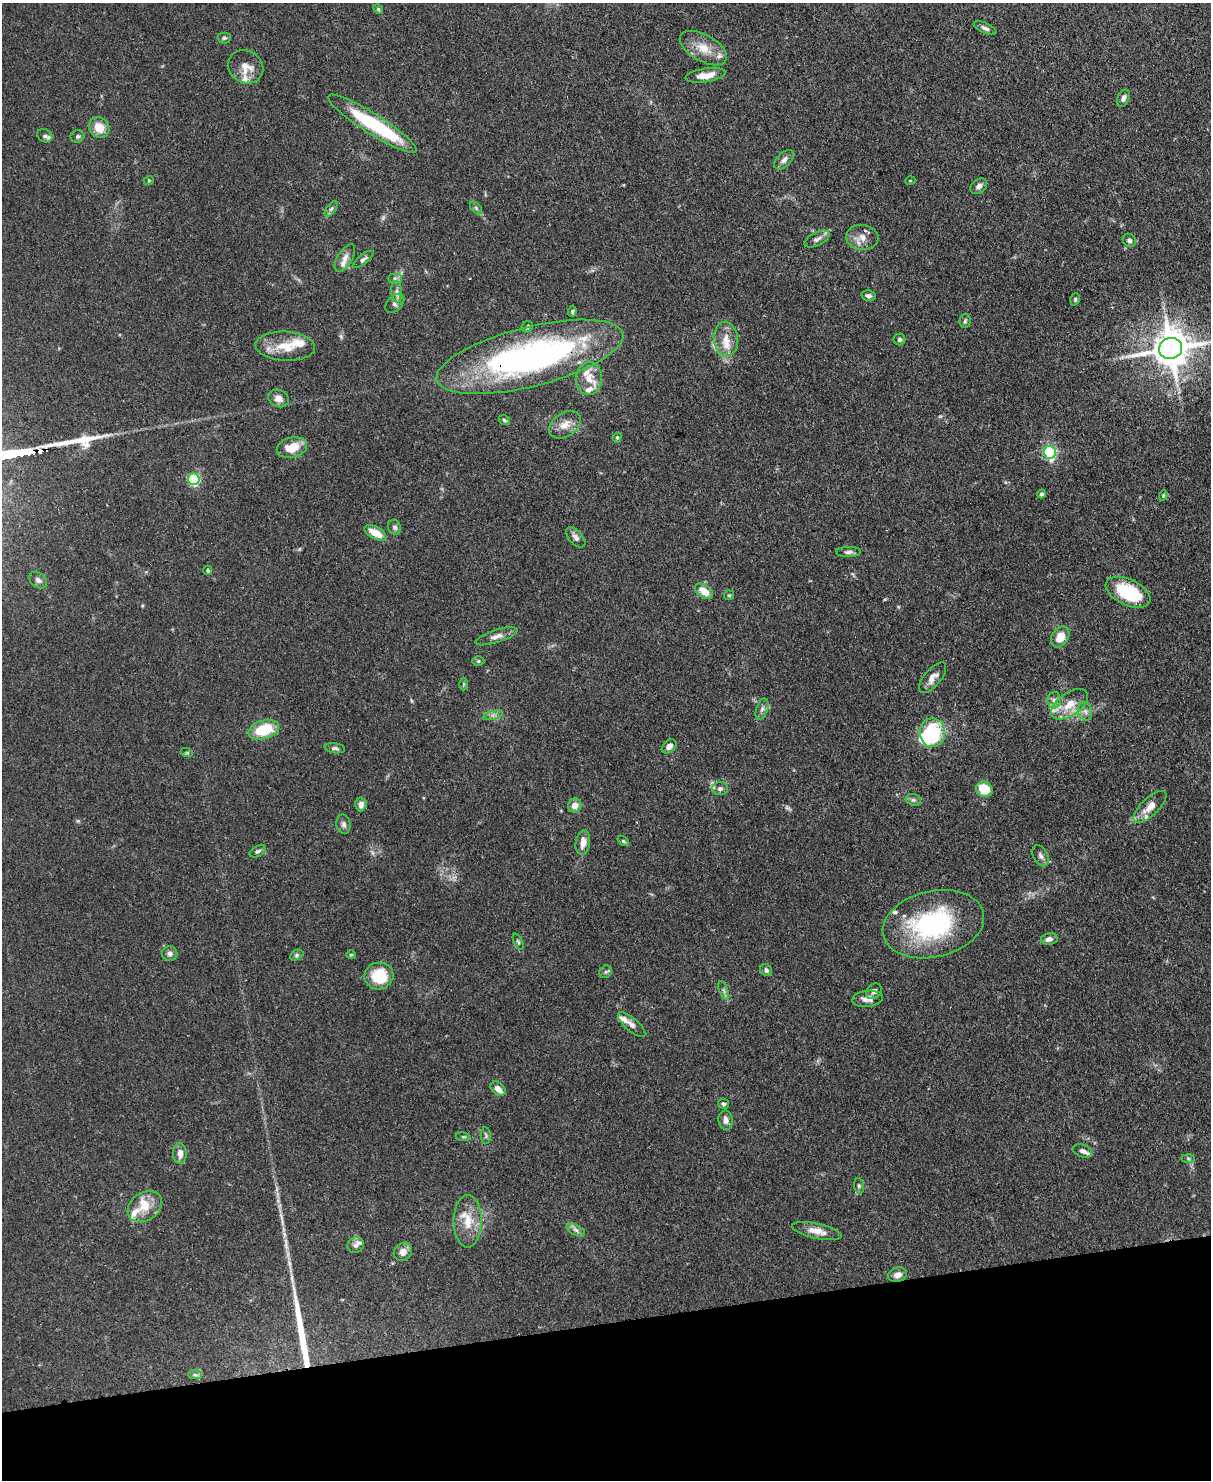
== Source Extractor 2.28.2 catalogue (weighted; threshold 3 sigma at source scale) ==
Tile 10 of 4 x 3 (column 2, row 3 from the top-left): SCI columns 1285-2493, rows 212-1689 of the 4988 x 4969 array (HDU 1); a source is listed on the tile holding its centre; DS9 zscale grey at full resolution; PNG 1213 x 1482 px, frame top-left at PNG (2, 3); each listed source drawn as its Kron ellipse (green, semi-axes under 4 px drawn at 4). Shown black and unused: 11% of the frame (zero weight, under 3 of 4 exposures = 9% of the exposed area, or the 3 px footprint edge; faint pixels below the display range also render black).
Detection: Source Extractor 2.28.2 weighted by HDU 2 'WHT'; one run over the whole footprint, this tile lists its part. Background 0.0719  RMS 0.004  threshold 0.0181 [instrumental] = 3 sigma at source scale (4.5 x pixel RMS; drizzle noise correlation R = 1.50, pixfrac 1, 0.05/0.05 arcsec/px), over >= 5 px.
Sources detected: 133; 2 inside a brighter object's white glare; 1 long thin detection or spike segment (spike, bleed or trail) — neither listed nor drawn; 20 inside a brighter listed object's ellipse — not listed separately; the other 110 listed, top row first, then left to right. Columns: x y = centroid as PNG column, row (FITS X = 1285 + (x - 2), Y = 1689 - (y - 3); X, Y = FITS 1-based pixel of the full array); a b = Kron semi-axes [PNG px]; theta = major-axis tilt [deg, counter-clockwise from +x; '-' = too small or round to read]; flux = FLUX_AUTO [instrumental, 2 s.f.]
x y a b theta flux
378 9 5 4 - 0.52
985 28 12 5 -23 1.4
224 38 6 5 - 0.75
703 48 26 13 -29 7.9
246 67 18 16 -32 6
706 75 20 7 8 5
1123 98 9 6 64 1.6
372 124 52 10 -32 36
99 127 11 9 -45 6.4
45 136 8 6 -30 0.96
77 136 7 6 - 0.86
784 160 12 7 44 1.8
149 180 5 3 - 0.38
910 181 5 3 - 0.34
979 186 9 6 38 1.5
476 208 7 4 -47 0.86
331 209 9 4 54 1
862 237 16 12 -6 4.4
817 239 13 6 25 1.7
1129 240 7 6 - 1.6
345 258 15 7 59 2.7
363 259 12 5 38 1.3
395 278 7 4 -1 0.93
397 292 10 5 -84 1.6
869 296 7 5 -12 1.4
1075 299 6 4 71 0.61
395 303 11 7 47 1.6
572 311 6 4 87 0.65
965 321 7 5 86 0.83
527 327 6 5 - 0.83
726 339 17 12 -83 5.4
899 339 6 6 - 1
285 346 30 14 -3 11
1171 348 12 10 14 1200
530 357 96 29 14 140
589 378 16 13 85 6.3
279 398 10 8 -23 3.2
504 420 6 4 -34 0.63
565 425 17 11 34 4.8
617 437 5 4 - 0.54
292 448 15 10 14 7.6
1050 452 6 6 - 48
194 479 6 5 - 51
1042 494 4 4 - 1.2
1163 495 5 4 - 0.54
395 527 7 6 - 1.1
375 533 12 6 -28 6.1
576 537 12 6 -48 1.9
849 552 12 5 1 1.4
208 570 5 4 - 0.66
38 580 10 7 -37 1.7
704 591 10 6 -37 5.3
1128 592 24 13 -25 22
729 595 5 4 - 0.5
496 636 22 6 18 2.7
1060 637 11 8 58 6.3
478 661 6 5 - 0.69
933 678 18 8 50 3.4
464 684 6 4 90 0.5
1054 700 8 7 - 1.7
1070 704 21 11 35 7.5
762 709 11 5 71 1.6
1085 711 9 7 -74 1.8
493 715 10 4 12 1.3
264 730 15 9 16 16
932 733 14 12 88 27
669 746 8 6 41 2.2
335 748 10 5 -8 1.1
187 753 6 4 -19 0.53
720 789 8 6 3 1.4
984 789 8 7 - 12
913 800 8 5 -21 1.1
361 804 7 6 - 2.5
575 806 7 6 - 3.1
1150 807 21 8 44 4.9
343 824 9 7 -78 1.4
623 841 6 4 -36 0.6
583 843 12 7 82 3.6
258 851 9 5 29 0.99
1041 856 11 7 -62 1.7
933 924 51 33 13 57
1049 939 8 6 10 2
518 942 9 4 -63 0.72
170 954 7 7 - 1.4
297 955 7 5 28 0.76
351 955 5 4 - 0.48
766 970 6 5 - 1.1
606 972 7 6 - 0.86
379 976 14 13 - 14
724 990 10 3 -69 0.88
874 991 9 7 47 1.4
867 999 15 8 7 2.9
632 1025 17 6 -41 2
498 1089 8 5 -41 3.1
724 1104 6 4 -28 0.76
726 1120 9 7 -81 2.2
486 1136 8 5 -88 0.8
463 1137 8 4 -8 0.64
1082 1151 10 6 -20 1.7
180 1153 10 7 -90 3.2
1188 1158 6 4 -2 0.72
859 1186 8 5 -81 0.81
145 1207 18 14 36 7.6
468 1221 26 14 90 9.3
576 1230 10 5 -27 1.5
817 1231 25 7 -12 4.9
356 1245 8 7 - 1.6
403 1252 9 8 - 3
897 1275 9 7 17 2.6
195 1375 7 4 -2 0.89
Overlapping masked pixels (flux is a lower limit): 1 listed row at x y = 530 357